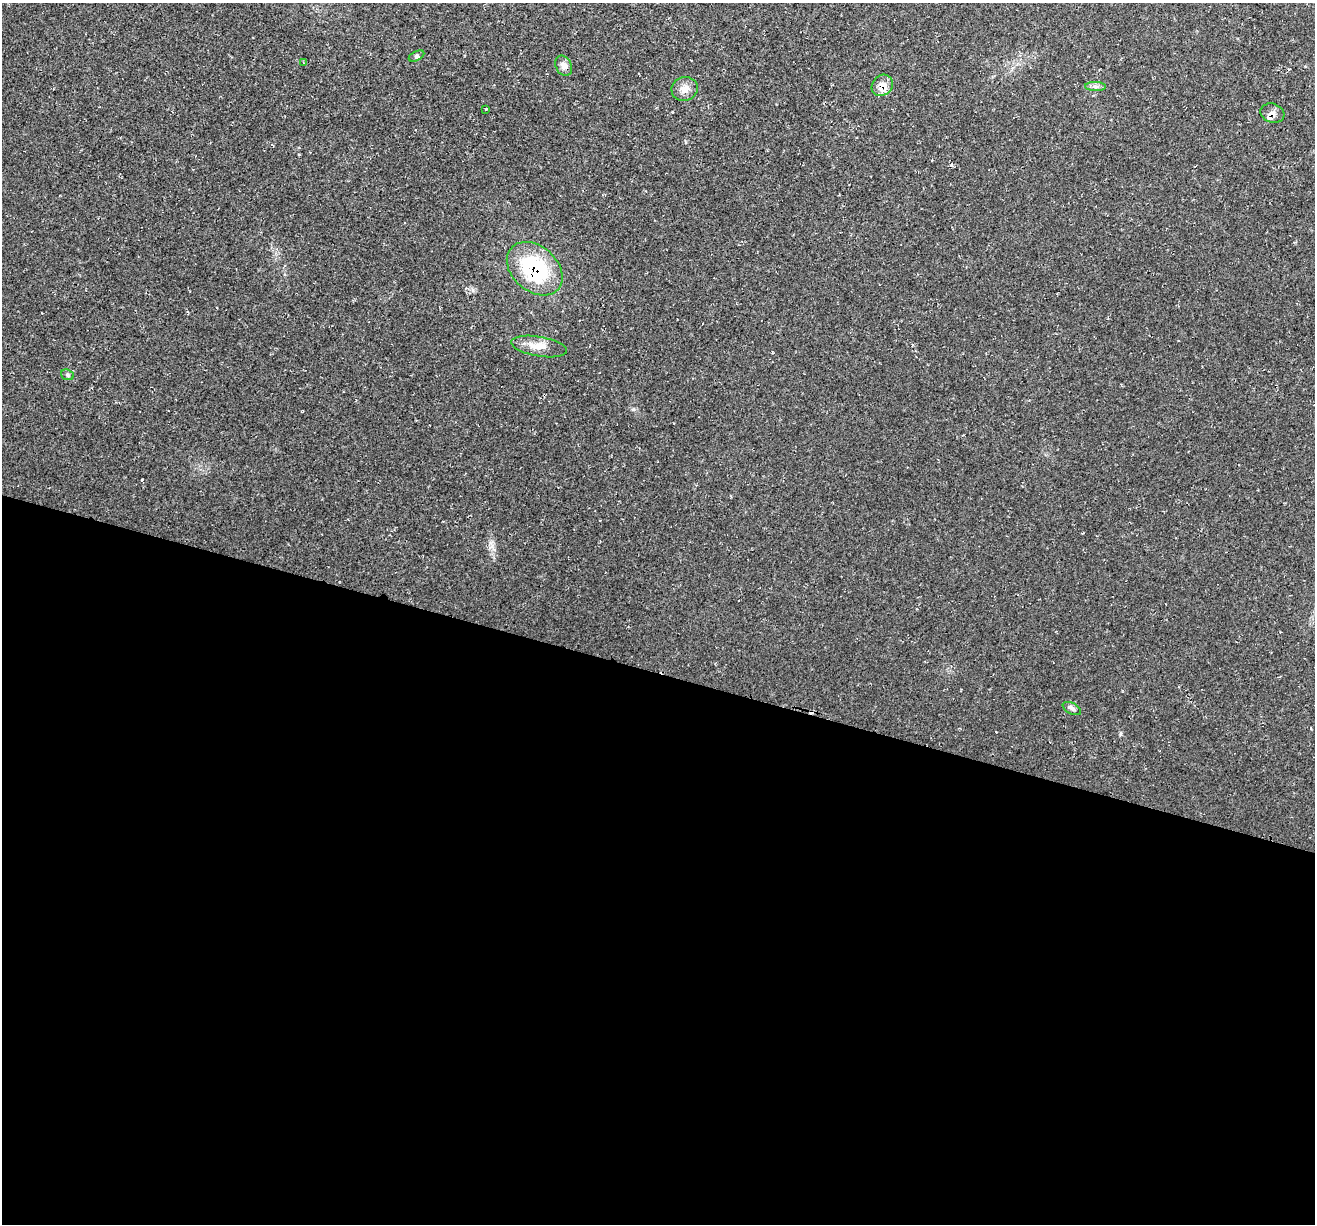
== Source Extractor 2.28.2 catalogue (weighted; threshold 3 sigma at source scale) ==
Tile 14 of 4 x 4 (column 2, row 4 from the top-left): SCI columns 1314-2626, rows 129-1350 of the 5255 x 5276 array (HDU 1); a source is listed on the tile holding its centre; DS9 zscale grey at full resolution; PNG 1317 x 1226 px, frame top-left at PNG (2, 3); each listed source drawn as its Kron ellipse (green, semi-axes under 4 px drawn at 4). Shown black and unused: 45% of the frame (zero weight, under 2 of 3 exposures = <1% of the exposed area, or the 3 px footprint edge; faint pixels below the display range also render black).
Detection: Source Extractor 2.28.2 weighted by HDU 2 'WHT'; one run over the whole footprint, this tile lists its part. Background 0.0231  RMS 0.0062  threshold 0.0277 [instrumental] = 3 sigma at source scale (4.5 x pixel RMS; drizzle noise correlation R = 1.50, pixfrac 1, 0.05/0.05 arcsec/px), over >= 5 px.
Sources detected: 15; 1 cosmic-ray / hot-pixel residue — neither listed nor drawn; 2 inside a brighter listed object's ellipse — not listed separately; the other 12 listed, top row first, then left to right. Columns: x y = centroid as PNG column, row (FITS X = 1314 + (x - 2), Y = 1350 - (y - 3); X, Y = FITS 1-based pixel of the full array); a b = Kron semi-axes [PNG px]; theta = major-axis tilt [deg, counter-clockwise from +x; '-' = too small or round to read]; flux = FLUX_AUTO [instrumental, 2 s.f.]
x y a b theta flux
416 56 8 4 27 1.4
304 63 3 3 - 0.54
564 66 10 8 -61 3.6
882 85 11 10 - 4.3
1095 87 10 4 -3 1.9
685 89 13 11 17 5.1
486 109 3 3 - 0.67
1272 113 12 9 -18 3.7
535 269 31 22 -41 51
539 346 28 10 -10 8.6
67 375 6 5 - 1.1
1072 708 10 5 -27 1.8
Overlapping masked pixels (flux is a lower limit): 2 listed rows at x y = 1272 113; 535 269
Unlisted compact peaks at least as high as the median listed source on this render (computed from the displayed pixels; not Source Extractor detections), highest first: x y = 142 479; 1121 734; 633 409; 492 546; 473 290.